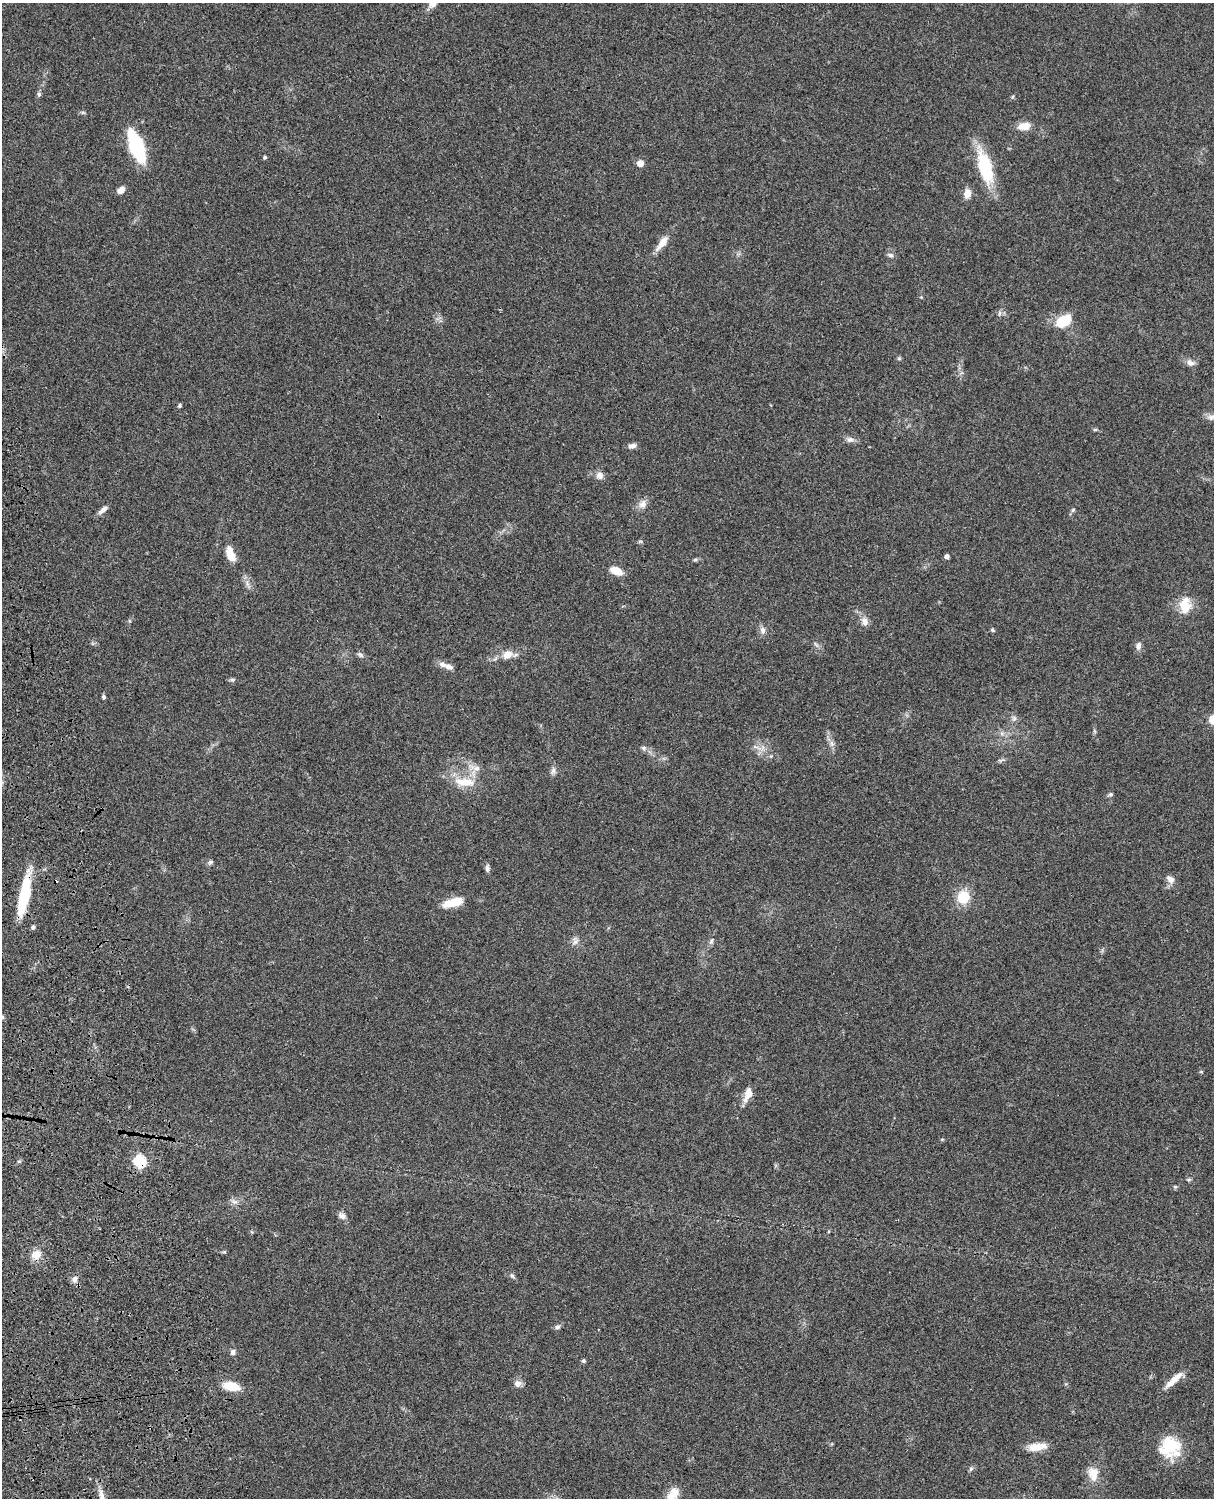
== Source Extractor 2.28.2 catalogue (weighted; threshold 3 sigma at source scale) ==
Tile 7 of 4 x 3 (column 3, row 2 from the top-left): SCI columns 2546-3757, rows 1773-3268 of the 5088 x 4927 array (HDU 1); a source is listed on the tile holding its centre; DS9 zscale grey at full resolution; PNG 1216 x 1500 px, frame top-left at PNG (2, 3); no overlay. Shown black and unused: <1% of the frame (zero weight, under 3 of 4 exposures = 6% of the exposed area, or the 3 px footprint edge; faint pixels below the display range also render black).
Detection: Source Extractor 2.28.2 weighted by HDU 2 'WHT'; one run over the whole footprint, this tile lists its part. Background 0.0763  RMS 0.0058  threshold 0.0261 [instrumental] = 3 sigma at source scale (4.5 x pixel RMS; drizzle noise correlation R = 1.50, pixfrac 1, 0.05/0.05 arcsec/px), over >= 5 px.
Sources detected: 84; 1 inside a brighter object's white glare — not listed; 2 inside a brighter listed object's ellipse — not listed separately; the other 81 listed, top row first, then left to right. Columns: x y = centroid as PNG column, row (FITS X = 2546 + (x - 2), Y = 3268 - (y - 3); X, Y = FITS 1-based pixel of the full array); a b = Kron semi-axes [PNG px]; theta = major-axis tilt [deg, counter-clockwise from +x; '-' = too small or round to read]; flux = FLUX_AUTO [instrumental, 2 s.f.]
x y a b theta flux
433 3 13 9 47 4.2
39 94 6 6 - 1.1
1024 126 15 9 9 6.5
136 146 22 9 -69 68
265 157 4 3 - 0.89
640 163 6 6 - 4.2
985 168 40 15 -74 30
121 190 8 6 32 3.4
967 193 10 8 86 4.9
662 243 23 8 52 6.2
890 255 9 5 -16 1.5
1064 320 19 11 37 15
899 358 5 5 - 0.81
1190 363 11 8 -25 3
180 405 5 4 - 0.93
1213 417 20 7 6 4.3
1095 430 6 4 0 0.72
850 440 10 8 0 2.4
632 446 10 6 16 2.3
600 475 9 8 - 3.4
643 504 13 9 47 3.7
103 510 13 5 39 3
1073 510 6 4 44 0.9
231 555 15 11 -63 6.4
947 556 5 4 - 2
695 560 6 4 19 0.86
616 571 14 8 -25 6.9
247 584 10 3 -69 1.7
1185 605 22 14 86 11
865 622 11 9 -75 3.5
763 630 11 7 -78 2.6
992 630 5 4 - 0.98
816 644 9 3 -45 1.1
1138 646 10 7 81 2.4
507 654 15 11 27 6.2
360 655 10 5 -36 1.5
448 667 12 7 -19 2.9
232 680 6 5 - 0.96
104 697 5 4 - 1.1
1014 718 8 6 75 1.7
831 743 7 5 -88 1.7
755 747 9 4 -13 1.5
644 748 8 6 -15 1.5
771 756 5 4 - 0.67
1002 760 12 3 12 1.2
475 768 17 8 -3 4.9
553 771 10 6 70 2
464 782 31 11 -4 12
1110 794 7 4 20 0.94
210 862 8 6 44 1.2
487 868 8 6 -86 1.6
1170 879 13 8 -46 3.2
24 896 41 9 79 31
963 897 12 11 - 16
453 902 23 8 15 12
33 927 6 4 79 1.1
711 941 8 5 61 1.3
575 942 11 6 39 2.3
1201 1072 5 3 - 0.54
748 1094 19 9 68 5.8
139 1161 6 6 - 68
1189 1180 7 4 8 0.81
1175 1187 5 5 - 0.83
234 1202 11 6 -10 2.3
342 1216 10 7 -30 2.4
224 1252 5 5 - 0.68
36 1255 14 10 26 5.8
512 1275 7 5 -50 1.3
75 1279 8 7 - 2.6
557 1327 8 6 25 1.5
233 1352 7 6 - 1.8
583 1361 5 5 - 0.98
1174 1380 26 7 43 7.1
517 1384 10 8 29 2.9
231 1386 14 8 -11 13
1170 1445 27 22 -79 21
1037 1447 24 9 9 7.6
971 1469 7 5 68 1.2
1093 1473 16 14 -46 7.4
673 1494 18 11 53 7.9
102 1496 21 7 -74 5.1
Overlapping masked pixels (flux is a lower limit): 2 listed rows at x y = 24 896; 139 1161
Isophote crosses this tile's border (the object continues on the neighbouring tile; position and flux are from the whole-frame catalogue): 4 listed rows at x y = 433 3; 1213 417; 673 1494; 102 1496